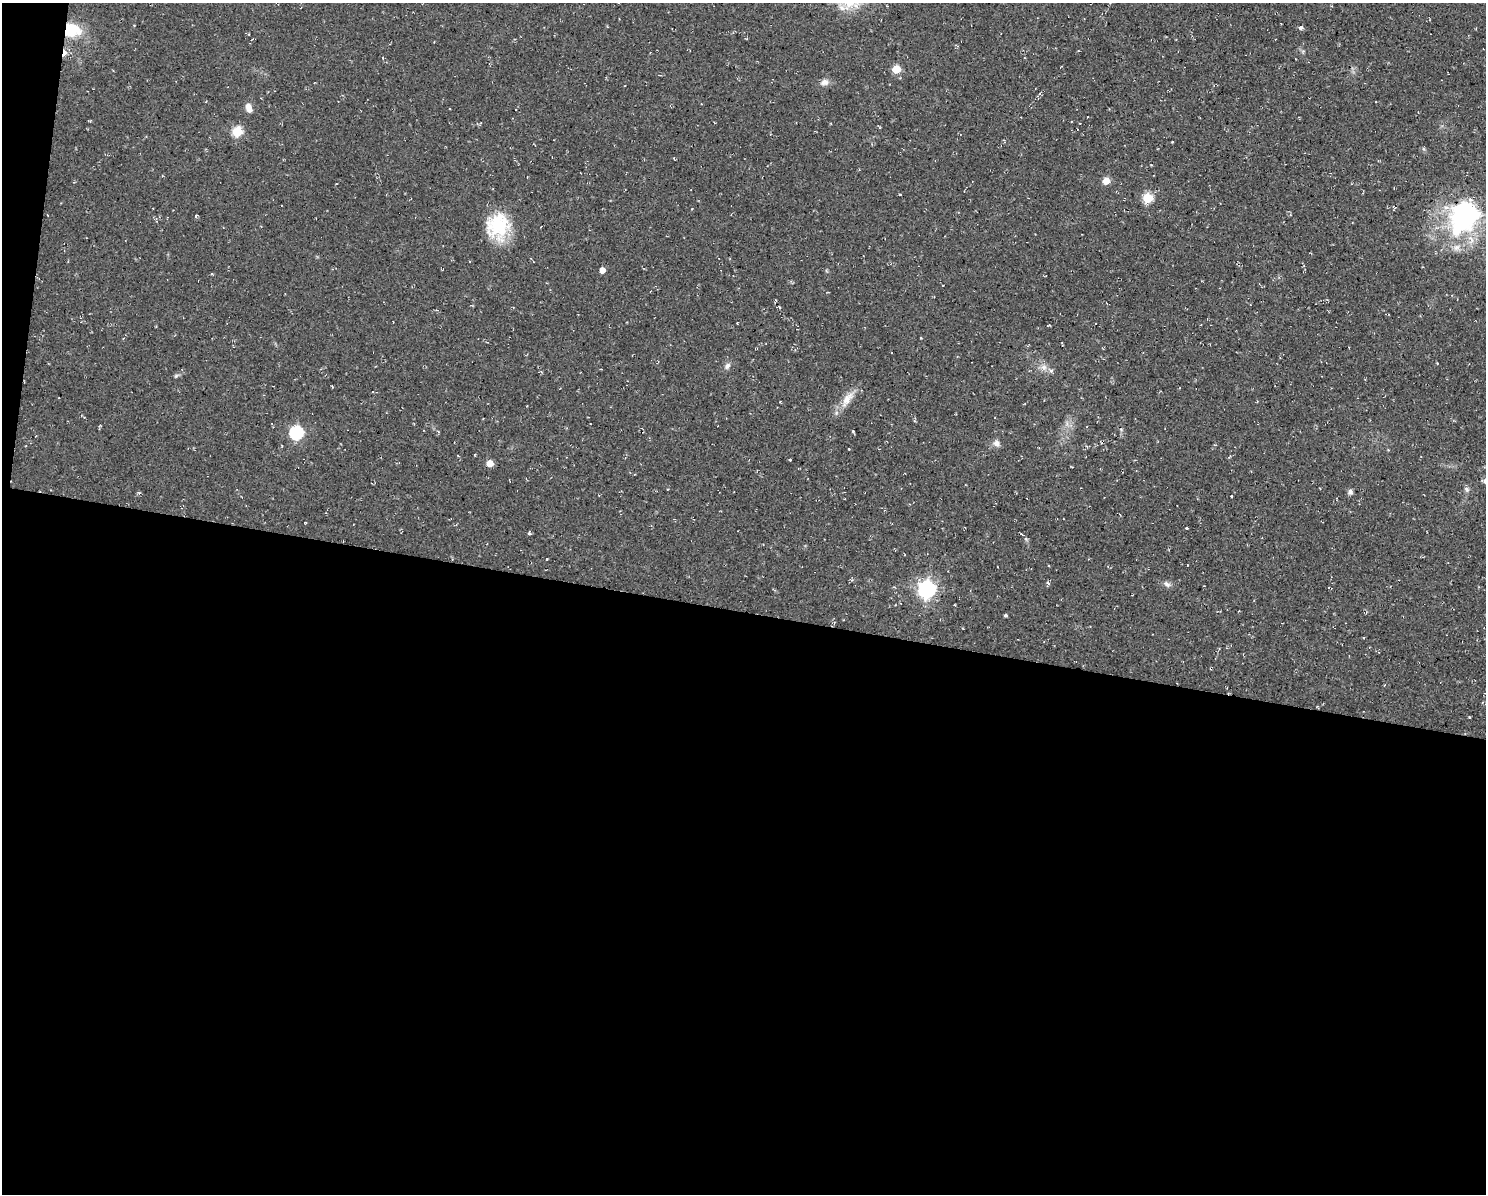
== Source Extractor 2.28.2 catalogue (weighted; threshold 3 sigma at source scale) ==
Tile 10 of 3 x 4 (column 1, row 4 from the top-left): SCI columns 113-1596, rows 1-1192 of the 4791 x 4769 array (HDU 1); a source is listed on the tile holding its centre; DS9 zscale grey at full resolution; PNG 1488 x 1196 px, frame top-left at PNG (2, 3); no overlay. Shown black and unused: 50% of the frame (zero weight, under 2 of 3 exposures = <1% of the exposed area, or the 3 px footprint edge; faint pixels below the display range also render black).
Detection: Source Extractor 2.28.2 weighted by HDU 2 'WHT'; one run over the whole footprint, this tile lists its part. Background 0.0769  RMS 0.0099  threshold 0.0448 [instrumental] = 3 sigma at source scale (4.5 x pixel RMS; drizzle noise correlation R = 1.50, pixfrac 1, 0.05/0.05 arcsec/px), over >= 5 px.
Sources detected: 47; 1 inside a brighter object's white glare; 8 cosmic-ray / hot-pixel residue — not listed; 1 inside a brighter listed object's ellipse — not listed separately; the other 37 listed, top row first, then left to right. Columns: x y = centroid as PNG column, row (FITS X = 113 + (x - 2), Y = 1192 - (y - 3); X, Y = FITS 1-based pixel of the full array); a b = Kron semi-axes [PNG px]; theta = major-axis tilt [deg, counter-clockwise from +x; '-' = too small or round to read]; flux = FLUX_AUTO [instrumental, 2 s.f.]
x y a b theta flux
1301 28 4 4 - 4.8
71 30 18 14 -14 35
434 42 3 2 - 0.62
64 53 8 4 79 7
896 69 5 5 - 27
824 82 10 8 14 5
249 108 10 6 -70 7
1080 123 3 2 - 1.1
237 132 6 5 - 55
1172 142 3 2 - 1
1106 181 5 5 - 14
900 194 3 3 - 1.8
1147 198 5 5 - 49
1465 215 40 35 49 140
196 216 4 3 - 1.3
498 226 31 27 73 49
602 270 4 4 - 8.7
779 307 4 2 - 0.91
727 366 9 6 57 3.2
1044 367 9 7 -44 4.7
176 376 6 4 56 1.4
847 399 26 10 59 13
296 432 6 6 - 140
996 443 9 9 - 4.5
790 460 3 3 - 2.6
490 463 5 5 - 14
1467 489 8 6 -43 2.4
1350 492 7 6 - 2.5
1187 528 3 3 - 2.6
529 534 4 4 - 1.8
1022 535 4 2 - 1.1
547 559 3 2 - 0.68
1048 583 4 3 - 2.7
1167 584 10 6 -37 3.3
926 589 7 7 - 380
1005 615 4 3 - 1.5
1469 718 3 3 - 1.8
Overlapping masked pixels (flux is a lower limit): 3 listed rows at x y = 71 30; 64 53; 1465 215